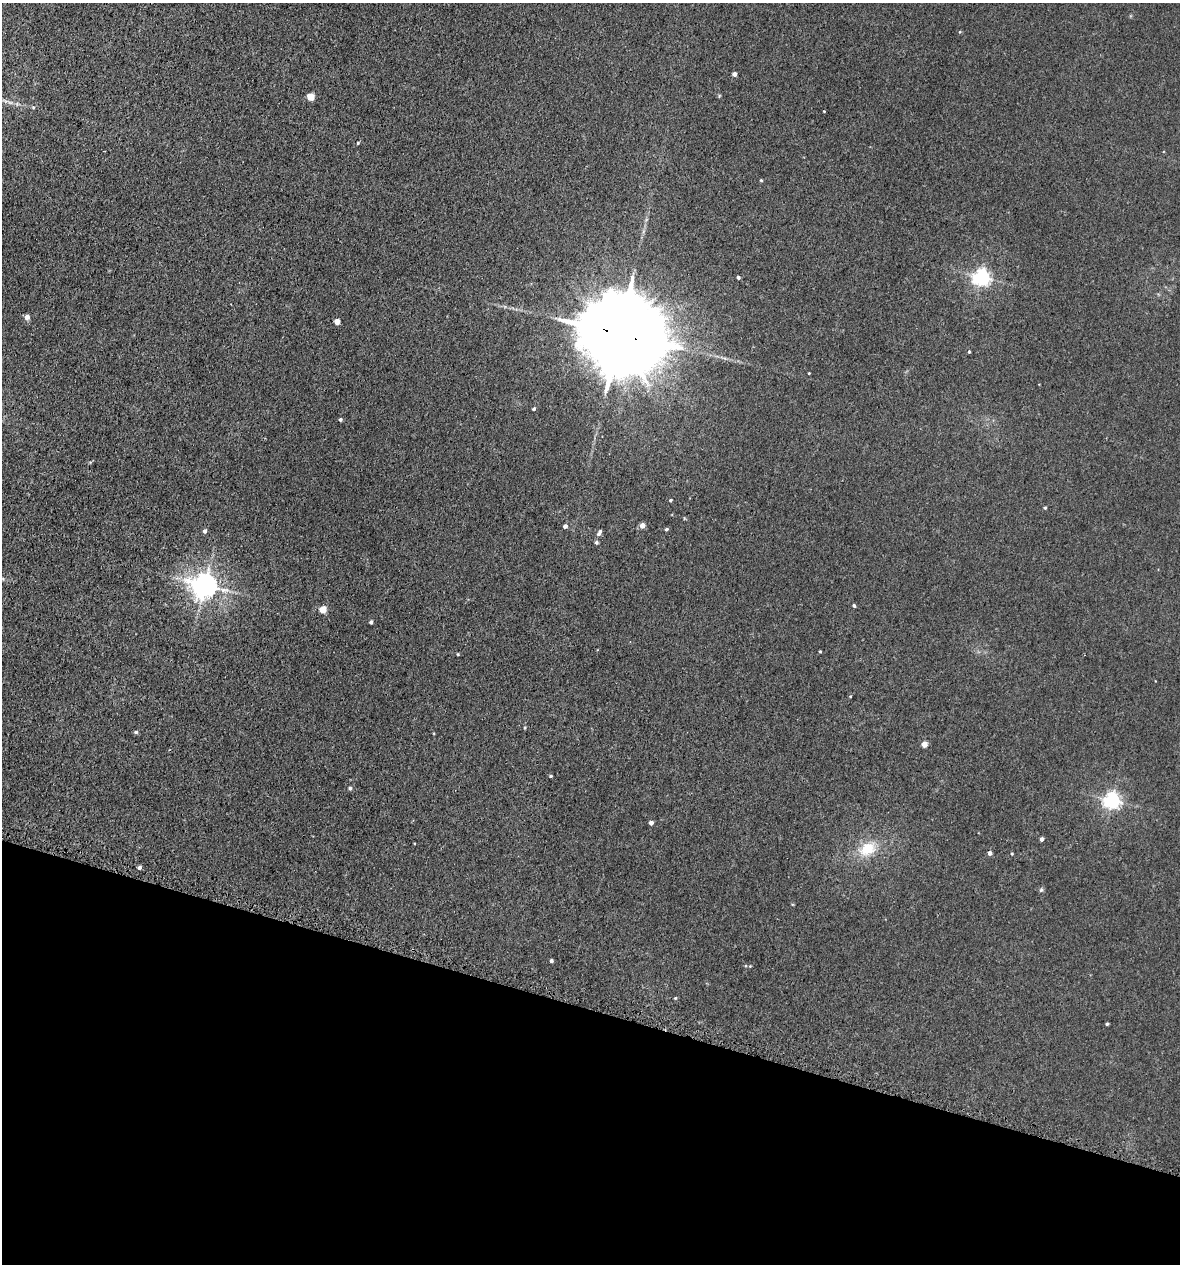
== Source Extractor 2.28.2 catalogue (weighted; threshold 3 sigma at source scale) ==
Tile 15 of 4 x 4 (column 3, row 4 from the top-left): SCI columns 2695-3872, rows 50-1311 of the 5223 x 5150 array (HDU 1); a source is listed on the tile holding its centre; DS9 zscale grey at full resolution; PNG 1182 x 1266 px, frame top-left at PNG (2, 3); no overlay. Shown black and unused: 20% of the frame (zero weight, under 3 of 5 exposures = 5% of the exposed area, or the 3 px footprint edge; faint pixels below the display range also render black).
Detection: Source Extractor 2.28.2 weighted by HDU 2 'WHT'; one run over the whole footprint, this tile lists its part. Background 0.0171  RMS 0.0029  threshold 0.013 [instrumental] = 3 sigma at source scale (4.5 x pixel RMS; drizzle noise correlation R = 1.50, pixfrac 1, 0.05/0.05 arcsec/px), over >= 5 px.
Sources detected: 46; all 46 listed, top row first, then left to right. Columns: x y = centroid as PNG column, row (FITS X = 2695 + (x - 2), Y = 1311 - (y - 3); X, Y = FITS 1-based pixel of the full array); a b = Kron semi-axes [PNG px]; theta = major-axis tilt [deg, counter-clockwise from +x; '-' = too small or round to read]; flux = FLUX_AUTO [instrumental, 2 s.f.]
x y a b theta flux
734 74 4 4 - 1.3
311 97 5 4 - 7.3
33 107 4 4 - 0.29
824 111 2 2 - 0.19
358 143 4 3 - 0.28
761 180 4 3 - 0.27
738 277 4 3 - 0.54
981 277 6 6 - 100
27 317 6 6 - 1
337 322 4 4 - 3
620 334 28 19 -19 5800
969 352 3 3 - 0.29
809 373 2 2 - 0.18
534 409 3 3 - 0.59
340 420 4 4 - 0.55
671 500 4 3 - 0.37
1045 508 3 3 - 0.32
642 525 4 4 - 2.1
565 526 4 4 - 1.1
666 529 4 4 - 0.39
205 531 5 4 - 0.67
599 533 8 4 61 0.87
596 542 4 4 - 0.57
205 585 8 7 - 280
854 605 4 3 - 0.52
323 610 5 4 - 5.6
371 622 4 3 - 0.63
820 651 3 3 - 0.27
458 654 4 3 - 0.25
525 728 5 3 - 0.25
136 732 5 4 - 0.42
924 744 4 4 - 2.9
551 776 4 3 - 0.32
350 788 4 4 - 0.53
1112 801 6 6 - 97
651 823 4 4 - 1
1041 839 4 3 - 0.94
867 849 22 16 30 7.3
989 853 5 4 - 0.87
1012 854 4 3 - 0.22
140 868 4 4 - 0.64
1041 890 6 5 - 0.49
551 961 4 3 - 0.66
750 966 4 4 - 0.22
675 998 4 4 - 0.24
1107 1024 3 3 - 0.36
Overlapping masked pixels (flux is a lower limit): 1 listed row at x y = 620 334